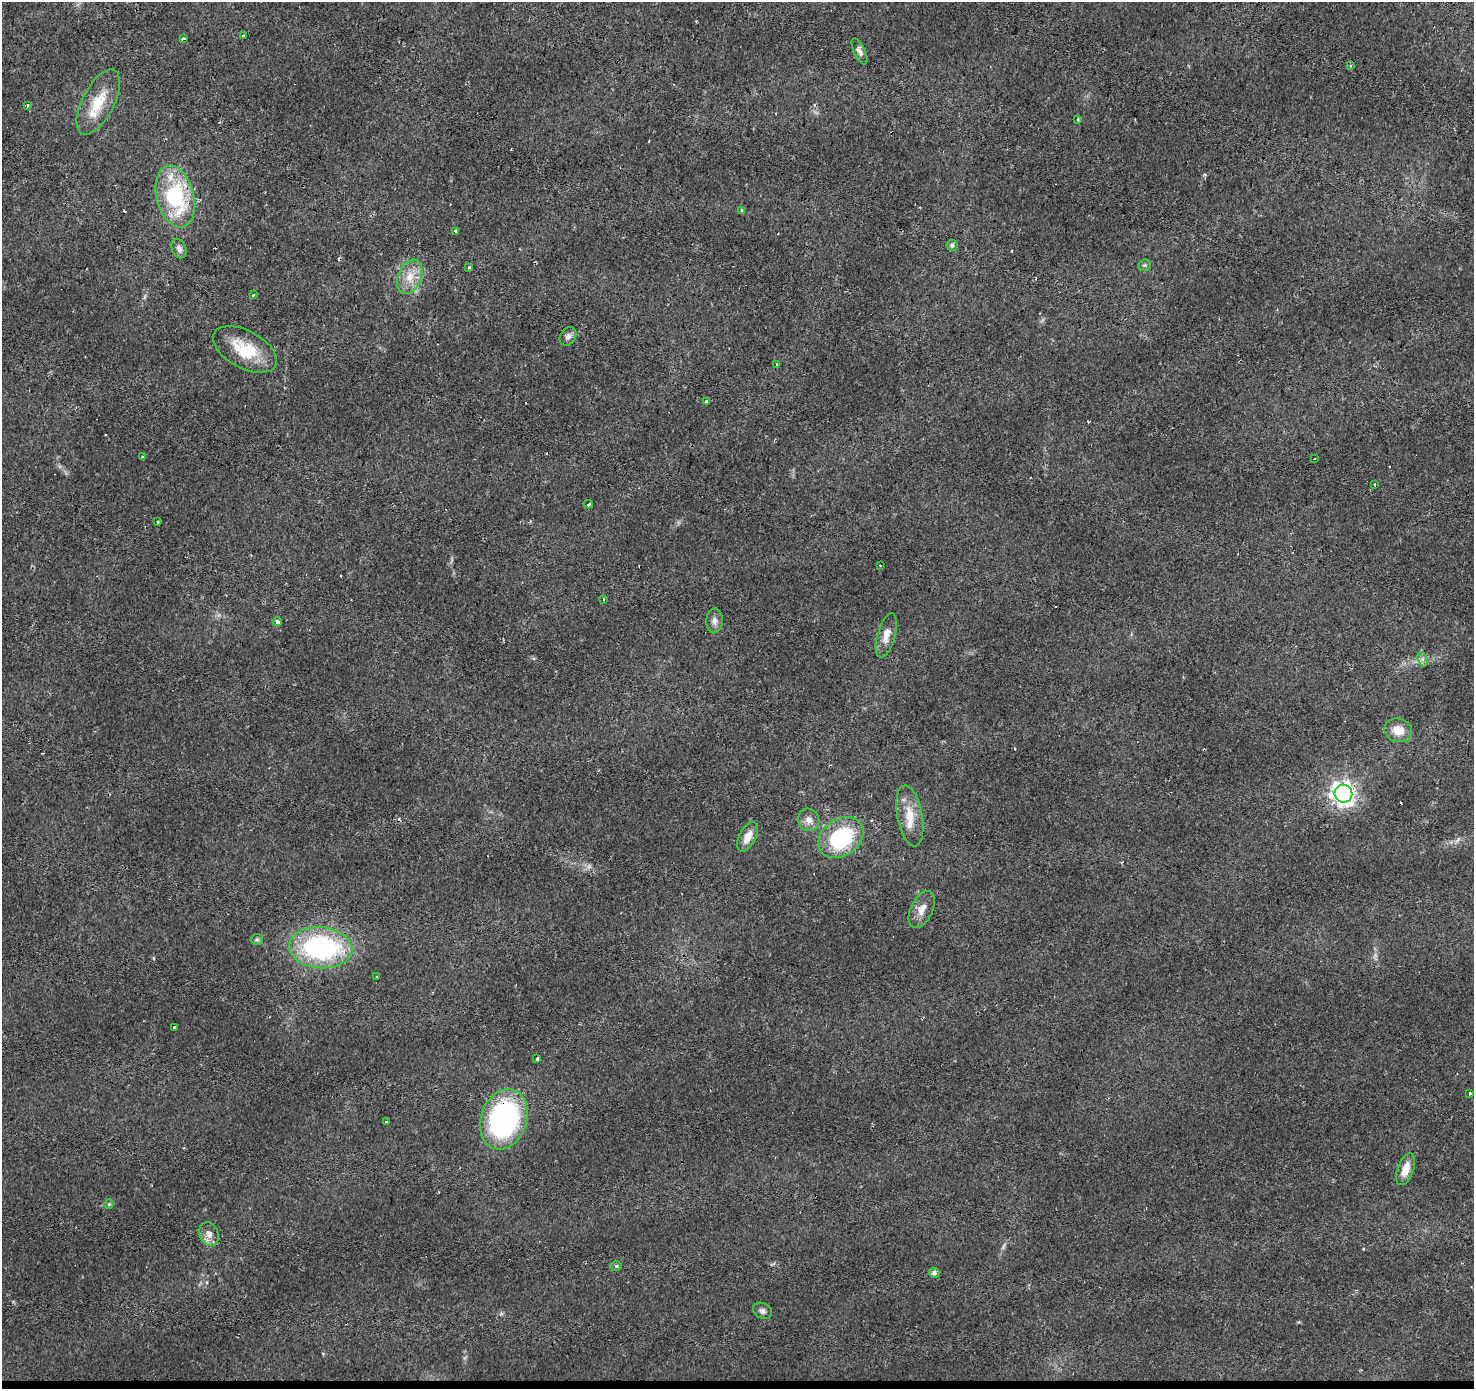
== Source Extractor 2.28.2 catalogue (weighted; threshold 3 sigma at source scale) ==
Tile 8 of 3 x 3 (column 2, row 3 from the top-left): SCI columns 1476-2947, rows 275-1661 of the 4418 x 4659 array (HDU 1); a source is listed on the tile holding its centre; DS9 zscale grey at full resolution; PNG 1476 x 1391 px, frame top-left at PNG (2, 2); each listed source drawn as its Kron ellipse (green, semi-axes under 4 px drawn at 4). Shown black and unused: <1% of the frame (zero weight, under 2 of 3 exposures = <1% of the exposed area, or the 3 px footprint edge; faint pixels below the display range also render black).
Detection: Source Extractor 2.28.2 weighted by HDU 2 'WHT'; one run over the whole footprint, this tile lists its part. Background 0.0215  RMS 0.0033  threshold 0.015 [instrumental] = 3 sigma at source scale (4.5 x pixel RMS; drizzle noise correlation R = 1.50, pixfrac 1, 0.0396/0.0396 arcsec/px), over >= 5 px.
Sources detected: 76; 1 too faint to see at this stretch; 21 cosmic-ray / hot-pixel residue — neither listed nor drawn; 2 inside a brighter listed object's ellipse — not listed separately; the other 52 listed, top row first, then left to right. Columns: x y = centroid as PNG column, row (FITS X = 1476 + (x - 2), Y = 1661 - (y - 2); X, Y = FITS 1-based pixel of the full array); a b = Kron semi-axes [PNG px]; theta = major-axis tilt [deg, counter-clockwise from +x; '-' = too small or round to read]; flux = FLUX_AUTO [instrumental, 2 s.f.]
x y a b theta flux
244 36 3 3 - 2.3
183 38 3 2 - 0.52
859 51 14 5 -65 1.4
1350 66 3 3 - 0.49
98 102 35 16 63 9.9
28 105 4 3 - 0.72
1078 120 3 2 - 0.93
175 197 31 18 -75 30
741 210 3 3 - 0.72
456 231 4 3 - 4.8
952 245 5 5 - 0.89
179 249 10 7 -69 1.6
1144 265 6 5 - 0.59
469 267 3 3 - 1.4
410 277 18 11 68 5.2
253 295 3 3 - 2.1
568 336 10 7 54 1.4
245 349 35 19 -28 14
777 364 3 3 - 0.66
707 402 3 3 - 8.2
143 457 3 3 - 0.87
1314 459 2 2 - 0.25
1375 484 2 2 - 0.44
588 504 5 3 - 1.9
157 522 3 3 - 0.47
880 565 3 2 - 0.3
603 599 3 3 - 0.66
714 621 12 8 87 1.7
277 622 5 4 - 0.81
886 635 23 9 74 3.6
1422 659 7 4 -71 0.87
1398 730 14 12 -19 4.8
1343 794 9 9 - 210
910 816 31 12 -79 6.8
809 820 11 10 - 2.4
748 837 16 8 63 3.8
841 837 24 18 36 30
922 910 20 11 65 3.7
257 939 6 5 - 0.51
321 948 31 20 -4 58
377 977 3 3 - 1.3
174 1028 3 3 - 0.9
537 1059 4 3 - 5.6
1469 1093 3 3 - 1.2
504 1119 31 23 71 66
386 1122 3 3 - 0.83
1406 1169 16 8 70 4.5
109 1204 5 4 - 0.37
209 1234 12 9 -66 2.2
616 1266 6 5 - 0.56
934 1273 5 5 - 1.1
762 1311 10 7 -32 1.2
Overlapping masked pixels (flux is a lower limit): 2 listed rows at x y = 175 197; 504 1119